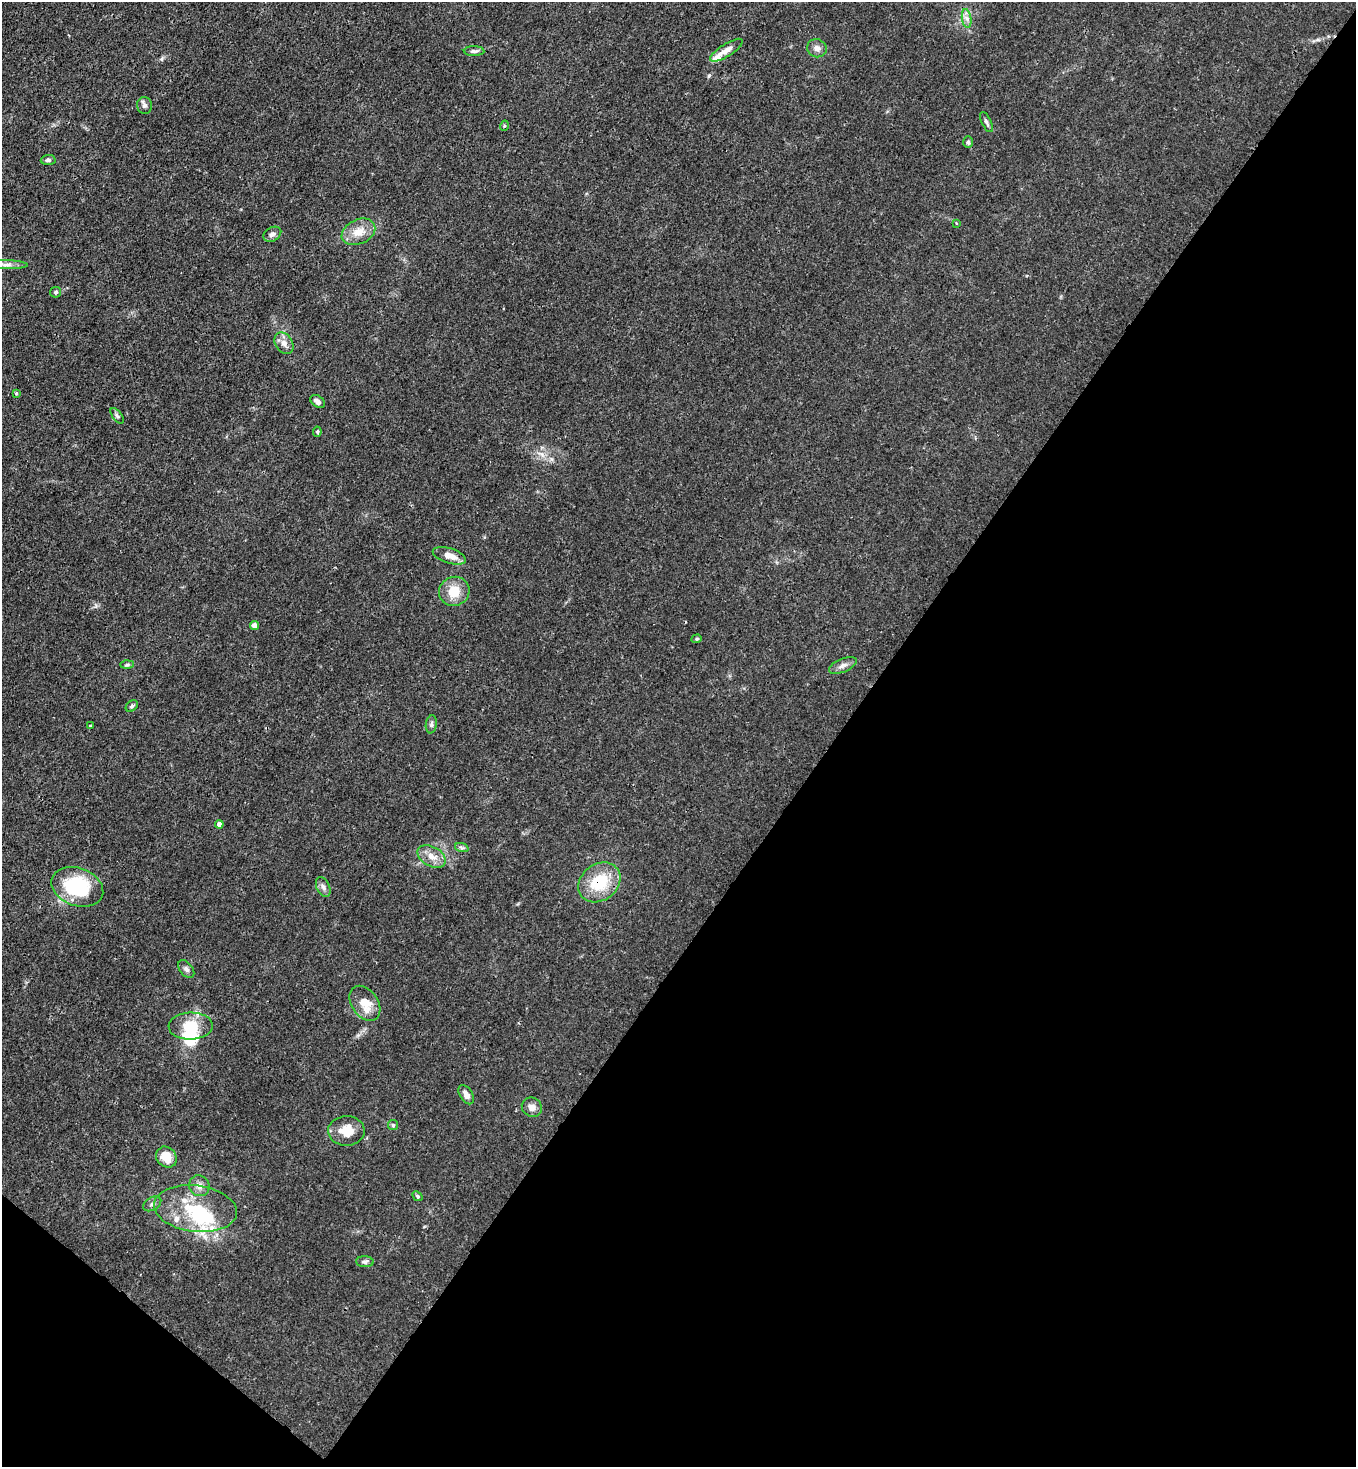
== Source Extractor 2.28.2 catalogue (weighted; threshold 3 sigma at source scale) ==
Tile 15 of 4 x 4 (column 3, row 4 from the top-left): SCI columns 3071-4424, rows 61-1525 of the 6003 x 5980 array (HDU 1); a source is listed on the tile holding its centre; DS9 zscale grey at full resolution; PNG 1358 x 1469 px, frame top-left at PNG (2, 2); each listed source drawn as its Kron ellipse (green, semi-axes under 4 px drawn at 4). Shown black and unused: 40% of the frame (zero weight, under 3 of 4 exposures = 7% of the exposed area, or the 3 px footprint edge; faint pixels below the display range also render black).
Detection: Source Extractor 2.28.2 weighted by HDU 2 'WHT'; one run over the whole footprint, this tile lists its part. Background 0.0202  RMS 0.0028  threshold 0.0128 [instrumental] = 3 sigma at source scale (4.5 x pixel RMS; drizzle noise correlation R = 1.50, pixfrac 1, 0.05/0.05 arcsec/px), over >= 5 px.
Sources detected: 55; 4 inside a brighter object's white glare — neither listed nor drawn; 4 inside a brighter listed object's ellipse — not listed separately; the other 47 listed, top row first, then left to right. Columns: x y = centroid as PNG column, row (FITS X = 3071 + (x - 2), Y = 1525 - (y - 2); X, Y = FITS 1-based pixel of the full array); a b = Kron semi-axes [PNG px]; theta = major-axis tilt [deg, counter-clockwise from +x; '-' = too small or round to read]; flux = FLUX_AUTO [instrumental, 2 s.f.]
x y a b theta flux
967 18 9 4 -81 1.1
817 48 10 9 - 1.4
726 50 19 6 32 2.4
474 51 10 5 -1 0.82
144 106 8 7 - 0.89
986 122 11 4 -65 0.77
504 126 5 3 - 0.29
968 142 6 5 - 0.5
48 160 7 5 1 0.72
956 223 4 3 - 0.29
358 232 18 12 25 4
272 234 9 7 30 1.1
6 264 22 4 -2 1.6
56 292 5 5 - 0.61
284 343 12 8 -56 1.8
17 393 4 3 - 0.65
317 401 8 5 -37 1.1
117 416 9 4 -52 0.62
317 432 5 4 - 0.38
449 556 17 7 -17 3.1
454 591 15 14 - 5.5
254 626 4 4 - 2.1
697 639 5 4 - 0.35
127 665 6 4 2 0.45
843 665 15 6 23 1.4
132 706 7 5 39 0.58
431 724 9 5 82 0.68
90 726 4 3 - 0.27
219 824 4 4 - 1.7
462 848 7 4 -18 0.51
432 856 15 9 -29 3
599 882 23 18 38 12
77 887 27 19 -20 21
323 887 10 6 -65 1.1
186 969 10 6 -51 0.85
365 1003 19 13 -55 5
191 1026 22 13 1 7.4
466 1095 10 6 -57 1.6
532 1107 10 9 - 1.7
393 1125 5 5 - 0.35
346 1131 18 15 1 4.6
166 1157 11 9 -47 4.9
199 1186 11 10 - 1.9
418 1196 5 4 - 0.37
152 1204 10 6 31 0.91
195 1209 42 23 -7 16
365 1262 9 5 -3 0.72
Overlapping masked pixels (flux is a lower limit): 1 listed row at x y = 599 882
Isophote crosses this tile's border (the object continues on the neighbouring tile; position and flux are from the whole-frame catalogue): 1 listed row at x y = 6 264